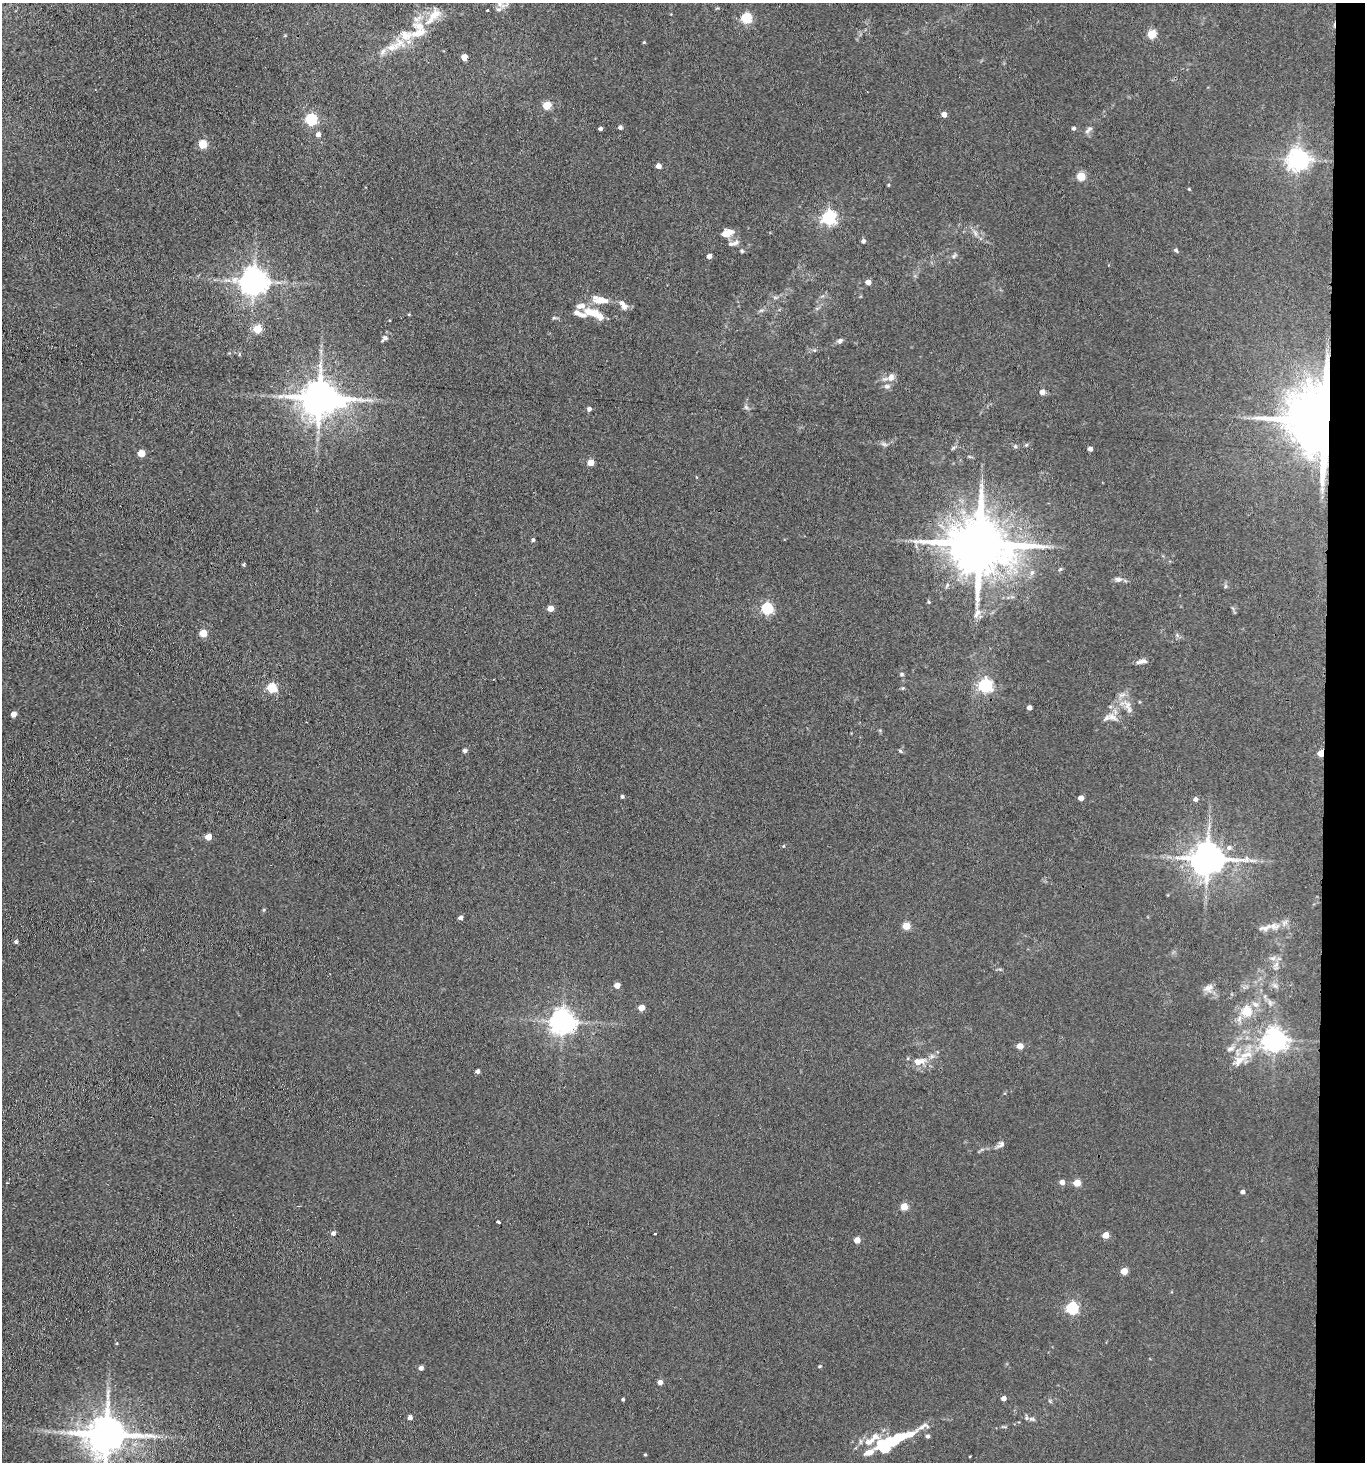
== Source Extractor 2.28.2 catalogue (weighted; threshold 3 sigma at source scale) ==
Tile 6 of 3 x 3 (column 3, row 2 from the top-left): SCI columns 2946-4308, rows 1465-2924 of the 4470 x 4389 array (HDU 1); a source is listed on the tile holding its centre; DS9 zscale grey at full resolution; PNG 1367 x 1464 px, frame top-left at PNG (2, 3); no overlay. Shown black and unused: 3% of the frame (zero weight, under 3 of 4 exposures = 5% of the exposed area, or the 3 px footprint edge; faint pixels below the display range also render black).
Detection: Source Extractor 2.28.2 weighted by HDU 2 'WHT'; one run over the whole footprint, this tile lists its part. Background 0.0681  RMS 0.0066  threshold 0.0295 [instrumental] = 3 sigma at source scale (4.5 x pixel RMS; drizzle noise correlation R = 1.50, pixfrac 1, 0.05/0.05 arcsec/px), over >= 5 px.
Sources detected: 139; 2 inside a brighter object's white glare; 1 cosmic-ray / hot-pixel residue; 1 long thin detection or spike segment (spike, bleed or trail) — not listed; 11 inside a brighter listed object's ellipse — not listed separately; the other 124 listed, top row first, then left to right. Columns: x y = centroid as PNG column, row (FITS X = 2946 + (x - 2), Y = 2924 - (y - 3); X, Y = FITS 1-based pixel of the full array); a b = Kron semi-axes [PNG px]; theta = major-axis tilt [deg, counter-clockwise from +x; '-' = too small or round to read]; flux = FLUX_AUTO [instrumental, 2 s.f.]
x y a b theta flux
500 3 14 9 32 4.4
488 10 3 3 - 1.1
433 16 30 9 48 11
746 18 5 5 - 50
419 32 25 11 20 11
1151 34 5 5 - 28
285 36 5 3 - 0.59
644 42 4 3 - 0.59
398 44 25 10 40 12
464 57 5 4 - 8
547 105 5 5 - 22
944 114 4 4 - 4.5
311 119 5 5 - 68
620 127 4 4 - 1.9
1073 128 4 4 - 1.4
600 129 3 3 - 1.7
1089 129 12 4 43 2
318 135 5 5 - 3.5
203 144 5 5 - 27
1298 160 7 7 - 430
658 166 4 4 - 4.4
1081 176 5 5 - 26
888 185 4 3 - 0.59
1189 189 4 3 - 0.57
829 217 6 6 - 150
727 233 14 8 19 7
863 241 4 4 - 1.7
733 243 17 5 16 2.6
1176 250 5 4 - 1.2
742 251 5 4 - 0.77
709 256 4 4 - 3.1
954 256 8 4 53 1.2
254 281 8 8 - 850
868 282 4 4 - 4.7
601 300 21 9 -6 9
623 305 13 7 -55 3.8
593 313 27 10 -21 14
258 329 5 5 - 22
384 338 11 6 44 2
840 341 7 6 - 1.6
891 377 11 9 58 3.9
1042 392 5 5 - 4.1
280 396 9 4 9 2.1
320 398 9 9 - 1900
746 407 7 4 -45 1.3
589 409 5 5 - 1.8
1322 420 17 17 - 6200
884 444 7 4 -19 1.3
1026 445 5 4 - 0.81
1015 446 6 5 - 1
1090 449 4 4 - 2.8
141 453 5 4 - 11
591 462 5 4 - 10
533 540 4 4 - 1.3
979 544 18 14 -6 4800
244 565 3 3 - 0.85
1060 569 6 4 71 0.82
1118 579 11 6 -5 2.4
929 602 5 3 - 0.66
550 608 4 4 - 7.3
767 608 5 5 - 62
977 613 15 7 54 3.9
203 633 5 5 - 17
1144 661 11 6 -10 2.5
902 674 6 4 0 0.93
985 685 6 6 - 120
272 688 5 5 - 37
903 688 5 3 - 0.6
1127 705 10 6 84 3.2
1029 708 4 4 - 2.6
13 714 5 4 - 3.9
1113 717 16 7 -25 4.4
464 750 5 4 - 1.7
900 751 5 4 - 0.84
1321 753 4 4 - 12
622 796 4 4 - 1.2
1081 798 4 4 - 5.3
1195 799 4 4 - 2.5
208 837 5 4 - 8.2
783 846 5 3 - 0.51
1229 848 6 6 - 2.3
1207 859 10 8 1 1400
461 918 4 4 - 2.6
906 926 5 5 - 14
1266 928 15 6 23 3.9
16 942 4 4 - 1.4
1273 958 8 4 0 1.7
617 985 4 4 - 6
1275 986 7 4 -19 1.4
1208 988 13 10 23 4.2
641 1008 5 4 - 6.6
1247 1011 5 5 - 28
562 1022 7 7 - 630
1275 1040 7 7 - 480
1020 1046 4 4 - 8.4
1230 1049 11 6 28 2.6
1239 1060 18 11 44 8.4
918 1062 15 9 7 6.4
478 1071 4 4 - 2.4
1001 1144 10 7 44 2.4
1062 1182 5 4 - 3.9
1077 1183 5 4 - 14
1242 1192 4 4 - 2
904 1206 5 4 - 17
498 1222 4 3 - 3.1
333 1233 5 5 - 2.1
655 1234 3 2 - 0.83
1106 1235 5 4 - 10
857 1240 4 4 - 7.7
1124 1271 4 4 - 15
1072 1308 5 5 - 73
820 1366 4 3 - 0.63
421 1368 4 4 - 2.7
660 1382 4 4 - 4
1004 1398 4 4 - 3.6
623 1399 3 3 - 0.93
410 1417 4 4 - 2.8
1026 1418 7 6 - 1.5
106 1434 12 10 5 2000
928 1436 4 4 - 1.6
903 1437 34 9 20 22
869 1442 17 10 19 6.8
885 1445 21 11 41 30
645 1455 4 3 - 0.63
Overlapping masked pixels (flux is a lower limit): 4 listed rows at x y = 1322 420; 979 544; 1321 753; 106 1434
Isophote crosses this tile's border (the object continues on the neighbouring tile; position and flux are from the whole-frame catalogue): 2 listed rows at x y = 500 3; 106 1434